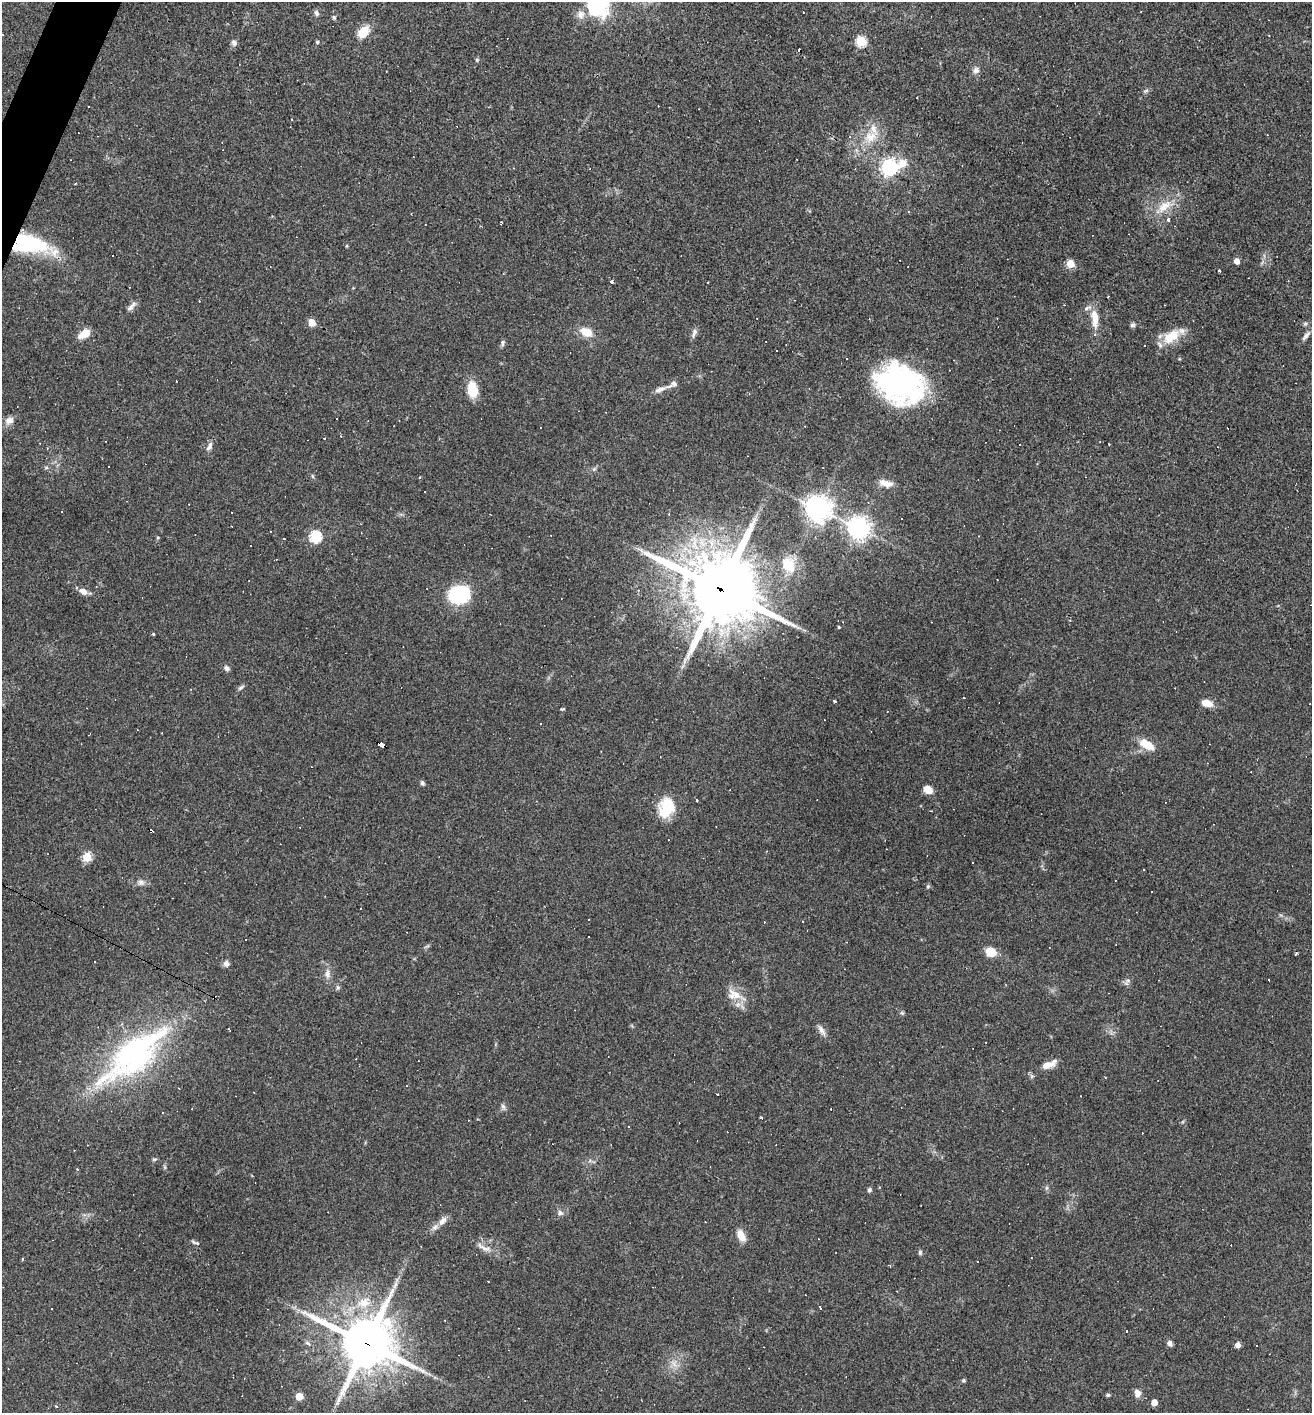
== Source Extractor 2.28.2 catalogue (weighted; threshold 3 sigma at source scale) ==
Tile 11 of 4 x 4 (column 3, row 3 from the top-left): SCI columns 2761-4070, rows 1412-2822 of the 5654 x 5643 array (HDU 1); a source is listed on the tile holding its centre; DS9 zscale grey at full resolution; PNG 1314 x 1415 px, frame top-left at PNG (2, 2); no overlay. Shown black and unused: <1% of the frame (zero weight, under 3 of 4 exposures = <1% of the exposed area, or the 3 px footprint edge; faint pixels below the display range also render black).
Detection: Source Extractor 2.28.2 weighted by HDU 2 'WHT'; one run over the whole footprint, this tile lists its part. Background 0.0483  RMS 0.0047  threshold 0.0211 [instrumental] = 3 sigma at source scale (4.5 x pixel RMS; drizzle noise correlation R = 1.50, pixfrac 1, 0.05/0.05 arcsec/px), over >= 5 px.
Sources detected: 192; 1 inside a brighter object's white glare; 74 cosmic-ray / hot-pixel residue — not listed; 3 inside a brighter listed object's ellipse — not listed separately; the other 114 listed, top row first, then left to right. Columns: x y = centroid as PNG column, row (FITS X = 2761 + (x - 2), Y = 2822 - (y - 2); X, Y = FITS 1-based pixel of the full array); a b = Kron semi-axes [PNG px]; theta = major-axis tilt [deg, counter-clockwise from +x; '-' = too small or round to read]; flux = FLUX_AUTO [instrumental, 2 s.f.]
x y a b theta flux
316 13 9 6 -66 1.2
581 15 13 11 86 3.5
334 17 7 4 -63 0.75
363 32 13 9 47 9
3 35 3 3 - 4.2
861 41 6 5 - 34
234 42 9 7 -72 1.6
317 42 5 5 - 0.65
477 60 5 5 - 0.62
976 70 10 8 33 1.9
1146 91 7 4 19 0.82
291 119 3 2 - 0.42
850 137 4 3 - 0.42
870 137 19 15 29 9.3
797 159 3 2 - 0.34
890 167 8 7 - 160
1164 206 25 12 42 9.3
1168 220 3 3 - 13
30 244 42 18 -11 42
1237 261 5 4 - 3.9
1070 264 5 5 - 15
1219 271 3 3 - 8.2
611 282 3 3 - 1.5
708 283 3 2 - 0.49
131 306 16 5 46 2.2
1095 318 25 9 -83 7.4
312 322 5 5 - 8.7
1305 324 6 5 - 0.79
1132 325 6 6 - 0.99
586 332 14 9 -25 6.9
694 333 14 6 70 1.8
84 334 14 8 33 5.8
1171 336 25 14 35 11
1306 336 16 6 48 2.1
503 343 10 4 85 1
673 384 19 8 22 2.9
900 384 46 35 -24 97
472 390 15 9 -82 13
9 420 12 9 34 2.8
341 436 3 2 - 0.68
324 439 3 3 - 0.55
209 446 14 7 64 2
108 467 2 2 - 0.39
594 469 7 4 45 0.92
312 476 6 3 -70 0.58
420 477 3 2 - 0.58
886 483 17 8 -13 4.7
424 492 3 2 - 0.49
818 509 9 8 - 500
61 511 3 3 - 0.97
859 528 7 7 - 330
979 536 4 2 - 0.27
158 537 5 3 - 0.45
315 537 6 6 - 48
284 539 3 2 - 0.45
788 565 22 16 -57 12
720 589 26 24 -31 3400
83 591 11 7 -35 2.8
459 595 16 13 9 39
839 627 4 3 - 0.5
153 635 3 3 - 1.3
227 668 8 6 -38 1.4
241 688 9 5 41 1.1
834 701 3 3 - 0.9
1207 703 11 7 -14 5.4
562 709 5 3 - 0.51
1147 744 18 9 -29 8.3
381 745 6 4 -26 53
422 783 6 5 - 1
928 790 7 6 - 7.3
697 800 3 3 - 2.4
667 807 23 18 74 15
87 857 5 5 - 21
1144 869 3 2 - 0.74
141 882 9 8 - 1.9
928 886 6 5 - 0.7
589 920 3 2 - 0.4
990 952 10 9 - 8.2
226 963 8 7 - 1.9
327 974 14 7 -87 2.9
1128 980 7 5 32 1.2
338 987 7 5 90 0.89
736 995 29 9 -33 6.4
902 1013 7 4 -44 0.72
229 1030 4 2 - 0.41
822 1030 17 6 -58 2.4
133 1052 108 27 40 100
1049 1064 20 8 20 4.6
717 1094 2 2 - 0.49
503 1106 9 5 -63 1.2
761 1118 4 3 - 2.1
154 1159 7 4 0 0.66
77 1169 3 3 - 0.45
1046 1188 7 4 89 0.82
869 1190 5 5 - 1.2
560 1213 8 7 - 1.6
443 1221 14 8 47 2.8
741 1235 15 8 -65 4.9
195 1243 13 4 -21 1
485 1248 20 7 -21 3.5
920 1253 7 5 -90 0.8
978 1262 3 3 - 3.5
364 1303 19 14 17 9.4
819 1307 4 2 - 0.75
366 1343 18 17 - 2100
1170 1343 7 5 -56 1.6
1237 1345 5 4 - 3.2
674 1363 12 7 -54 3
964 1380 5 5 - 0.69
1137 1393 10 8 -72 2.6
1108 1395 5 4 - 0.8
299 1396 5 5 - 10
1154 1402 5 4 - 5.5
56 1406 3 3 - 0.67
Overlapping masked pixels (flux is a lower limit): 4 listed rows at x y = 30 244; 720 589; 381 745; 366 1343
Isophote crosses this tile's border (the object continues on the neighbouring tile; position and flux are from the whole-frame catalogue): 1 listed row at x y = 3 35